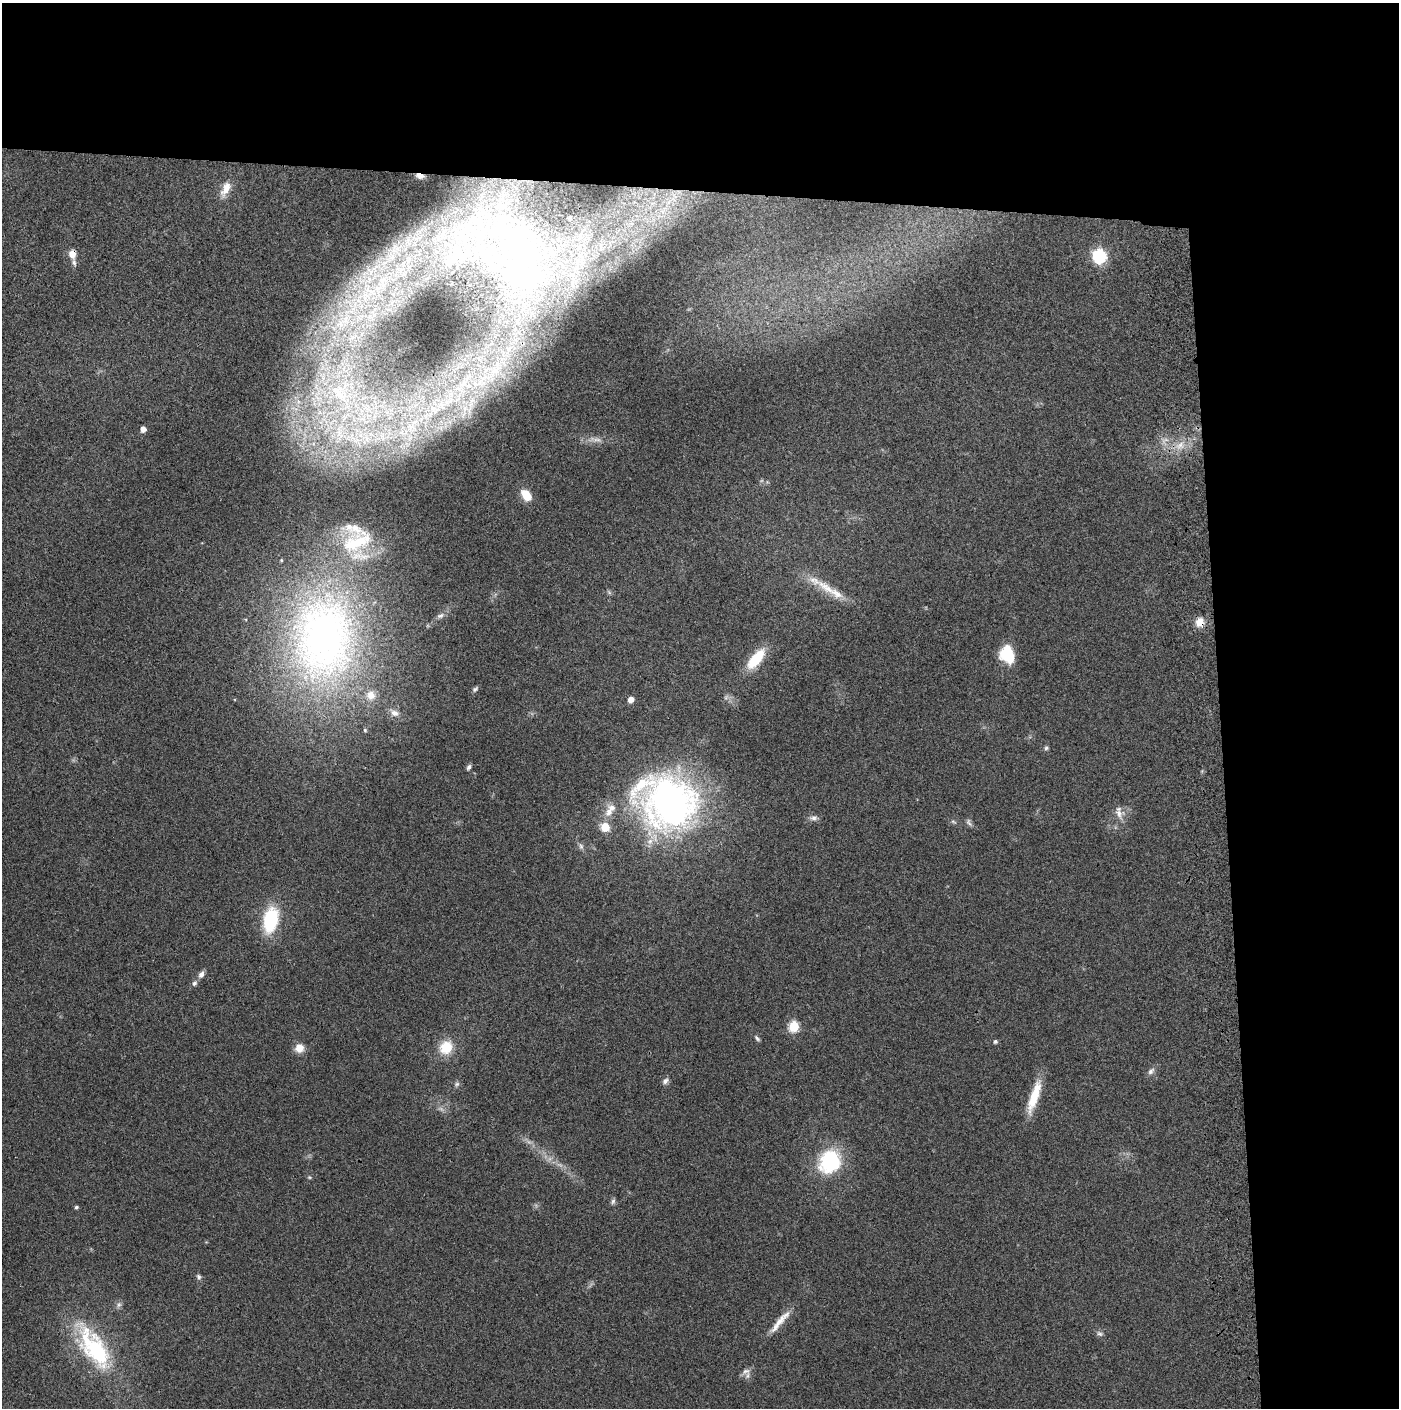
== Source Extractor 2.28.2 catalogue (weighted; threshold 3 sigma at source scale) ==
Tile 3 of 3 x 3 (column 3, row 1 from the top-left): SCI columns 2900-4296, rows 2830-4235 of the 4358 x 4256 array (HDU 1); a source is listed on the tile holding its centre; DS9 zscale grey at full resolution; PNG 1401 x 1410 px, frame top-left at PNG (2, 3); no overlay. Shown black and unused: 24% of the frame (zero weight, under 3 of 4 exposures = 6% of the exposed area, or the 3 px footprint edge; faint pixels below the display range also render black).
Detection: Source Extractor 2.28.2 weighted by HDU 2 'WHT'; one run over the whole footprint, this tile lists its part. Background 0.0699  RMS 0.0076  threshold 0.0342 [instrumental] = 3 sigma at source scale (4.5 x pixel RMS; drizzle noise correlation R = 1.50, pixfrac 1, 0.05/0.05 arcsec/px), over >= 5 px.
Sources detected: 78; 5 too faint to see at this stretch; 1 inside a brighter object's white glare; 1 cosmic-ray / hot-pixel residue — not listed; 15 inside a brighter listed object's ellipse — not listed separately; the other 56 listed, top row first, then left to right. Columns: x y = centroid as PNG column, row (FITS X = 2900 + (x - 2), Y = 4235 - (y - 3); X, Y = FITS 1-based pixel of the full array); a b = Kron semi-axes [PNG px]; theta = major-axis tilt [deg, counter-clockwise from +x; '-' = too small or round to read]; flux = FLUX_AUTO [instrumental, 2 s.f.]
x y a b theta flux
225 189 22 10 65 10
518 247 81 70 -43 220
395 249 23 15 32 20
72 254 10 8 -85 7.1
1100 256 6 6 - 150
383 282 30 17 66 38
345 319 20 7 62 11
341 393 41 30 -42 82
298 402 7 4 72 2
440 406 118 29 34 200
294 408 13 4 -10 3.1
143 429 5 4 - 6.6
353 439 49 19 -28 67
1180 445 14 11 42 9.6
526 495 12 8 -52 14
827 588 32 12 -37 16
440 616 12 6 22 3.1
1200 622 12 10 77 7.9
323 637 119 83 88 430
1007 654 15 12 -72 34
756 659 26 11 50 24
475 689 8 5 40 1.8
631 700 5 4 - 7.3
395 713 13 9 -25 5.4
1046 748 6 5 - 1.4
469 767 7 5 57 2.1
668 802 53 44 -30 400
609 812 17 11 77 8.5
1119 813 18 13 -59 8.1
813 818 12 7 0 3.3
954 822 9 4 -27 1.6
969 823 12 6 -55 2.2
605 827 8 7 - 16
581 846 10 6 -78 2.2
271 920 25 14 78 51
201 974 10 7 63 3.4
194 983 7 6 - 2.3
794 1026 6 5 - 58
757 1038 9 4 -46 1.6
995 1041 4 4 - 1.8
446 1047 15 14 - 20
299 1048 10 10 - 8.2
1151 1071 11 6 48 3.1
665 1081 9 6 44 2.7
457 1084 8 6 33 1.9
1034 1096 40 9 72 22
830 1161 29 24 56 55
309 1177 6 4 -13 1
613 1201 9 5 67 1.8
76 1207 4 4 - 1.4
199 1277 8 6 -69 1.9
119 1305 8 7 - 2.4
780 1321 39 7 49 12
1100 1334 9 7 -30 2.2
94 1348 62 24 -57 88
746 1371 14 8 17 4.2
Overlapping masked pixels (flux is a lower limit): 4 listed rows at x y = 72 254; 440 406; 1180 445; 1200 622